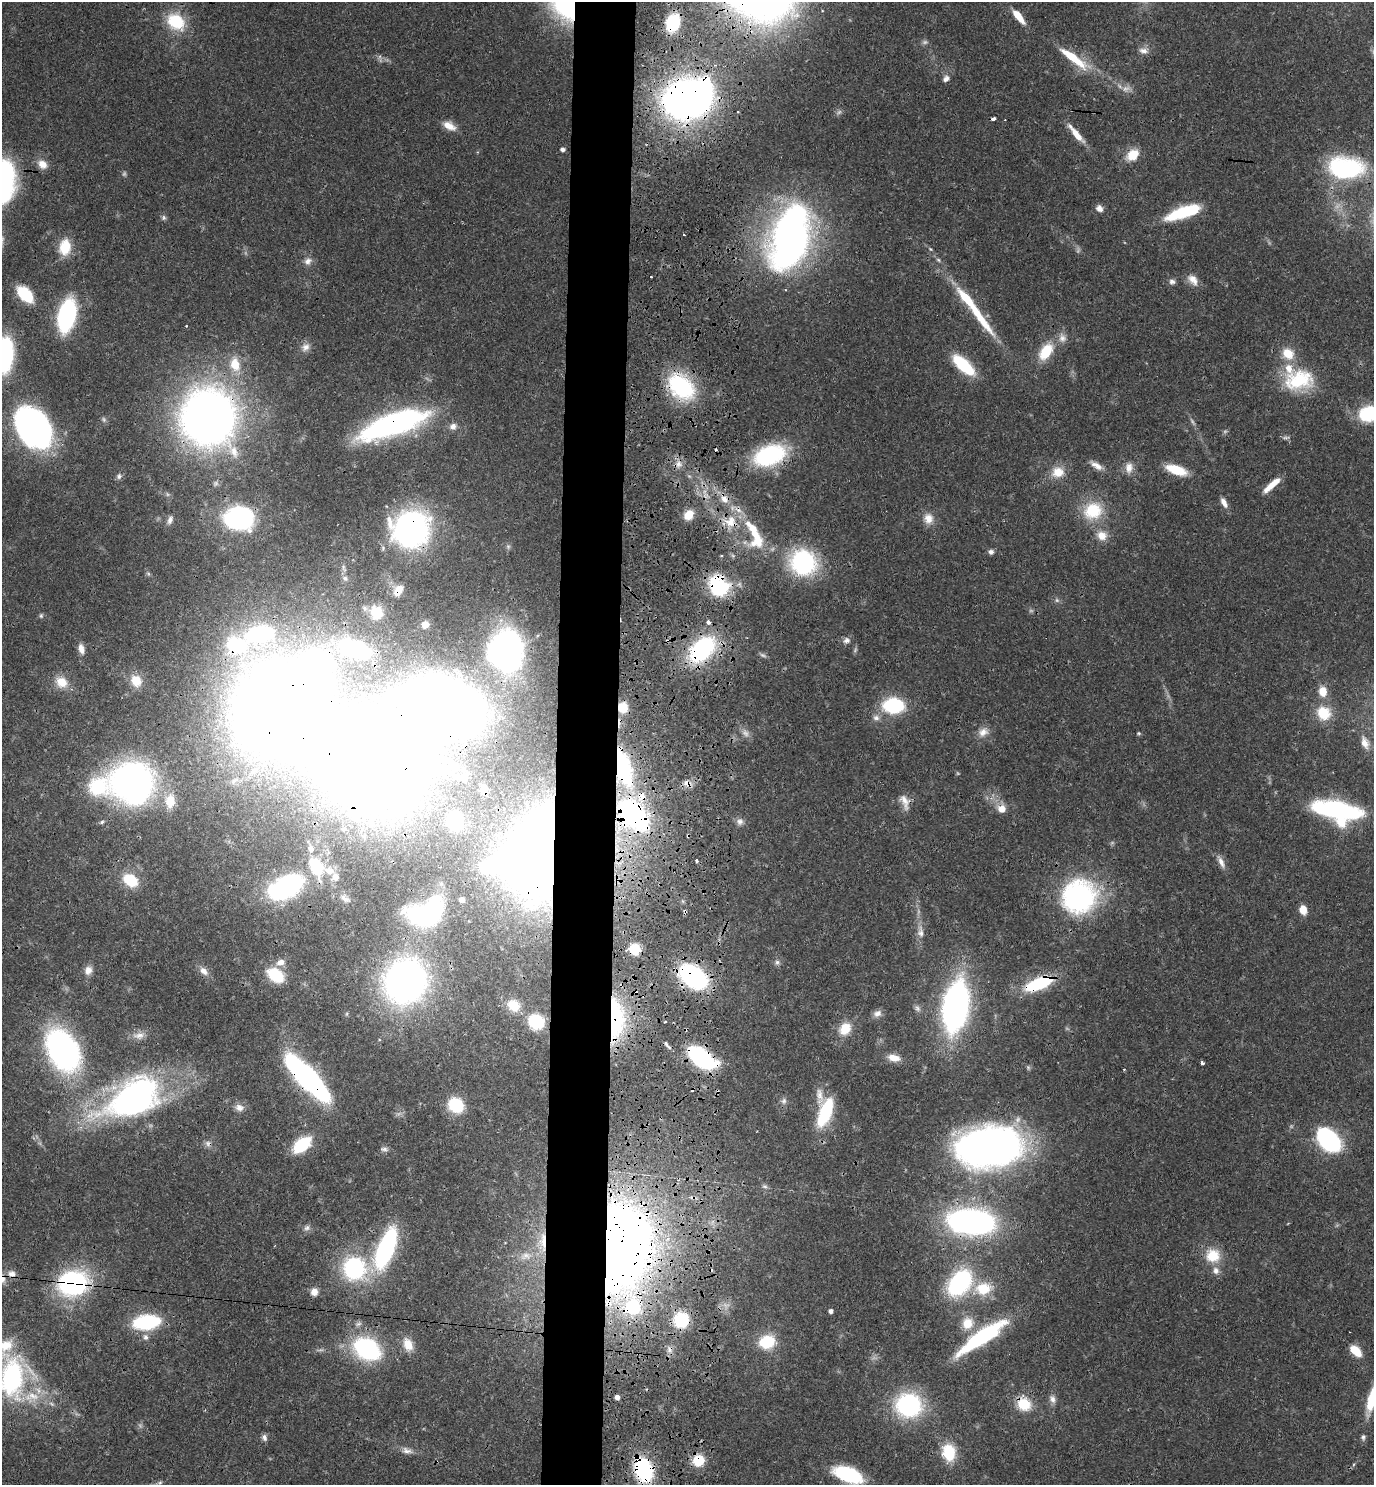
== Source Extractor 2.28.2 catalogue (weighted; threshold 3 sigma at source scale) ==
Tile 5 of 3 x 3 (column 2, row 2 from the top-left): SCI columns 1639-3010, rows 1503-2985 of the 4601 x 4479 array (HDU 1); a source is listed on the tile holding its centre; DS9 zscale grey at full resolution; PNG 1376 x 1487 px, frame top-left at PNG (2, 2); no overlay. Shown black and unused: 5% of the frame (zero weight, under 3 of 4 exposures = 6% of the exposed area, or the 3 px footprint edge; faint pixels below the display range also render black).
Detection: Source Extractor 2.28.2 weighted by HDU 2 'WHT'; one run over the whole footprint, this tile lists its part. Background 0.0595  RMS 0.0031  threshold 0.014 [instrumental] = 3 sigma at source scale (4.5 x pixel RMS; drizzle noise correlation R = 1.50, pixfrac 1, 0.05/0.05 arcsec/px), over >= 5 px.
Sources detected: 252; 15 too faint to see at this stretch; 20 inside a brighter object's white glare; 10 cosmic-ray / hot-pixel residue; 1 long thin detection or spike segment (spike, bleed or trail) — not listed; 10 inside a brighter listed object's ellipse — not listed separately; the other 196 listed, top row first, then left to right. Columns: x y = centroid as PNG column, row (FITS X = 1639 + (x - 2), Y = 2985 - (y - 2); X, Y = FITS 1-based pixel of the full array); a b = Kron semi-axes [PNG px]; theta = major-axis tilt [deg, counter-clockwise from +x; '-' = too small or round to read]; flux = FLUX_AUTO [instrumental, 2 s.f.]
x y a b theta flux
1018 16 14 5 -52 6.8
176 22 21 16 -41 14
673 23 13 10 64 19
1144 51 14 8 -7 1.9
1073 58 35 8 -36 13
946 79 9 7 43 1.4
685 99 31 30 - 160
738 112 3 2 - 0.4
449 126 17 9 -29 3.5
1076 133 23 7 -53 4.6
563 149 4 4 - 1.1
1133 155 16 12 42 5.6
42 164 12 9 -41 3.4
1346 168 37 23 -3 40
1099 208 9 8 - 1.7
1183 212 34 10 19 22
164 218 7 6 - 0.74
684 235 3 2 - 0.43
790 238 53 29 73 190
65 247 18 13 83 7.9
308 261 11 9 45 1.8
651 277 2 2 - 0.3
1193 280 16 10 -48 3
1172 282 8 6 -12 1.1
25 294 15 8 -45 18
977 313 27 9 -59 6.9
67 315 27 14 78 44
1062 338 14 11 -78 2.4
305 347 13 10 41 2.2
1046 352 22 13 57 9.4
1288 354 14 12 -36 5.9
5 355 27 12 85 45
235 364 17 12 -77 6.6
963 365 20 8 -42 23
1298 380 36 24 8 20
681 386 26 18 -44 37
1368 414 19 15 14 18
208 417 35 34 - 290
104 419 7 6 - 0.7
395 421 62 19 19 88
453 426 10 9 - 1.7
33 427 42 28 -56 90
1286 438 12 4 3 0.75
234 452 17 11 -68 3.7
769 455 30 18 20 35
678 464 12 11 - 2.7
1096 465 19 7 -33 2.6
1129 468 15 11 87 2.9
1176 470 21 9 -19 9.8
1058 472 16 14 6 5.3
119 476 8 7 - 0.9
1272 485 24 6 41 4.8
724 499 16 9 -58 4.1
1224 502 12 6 -62 2.3
1093 511 23 20 24 14
689 515 11 9 51 5.1
241 516 19 13 -32 49
928 518 14 12 -77 3.5
170 520 11 6 69 1.2
730 522 19 17 -22 8.5
411 529 27 26 - 110
1102 535 13 11 -22 4
757 538 30 20 -85 11
508 546 7 5 -79 0.66
991 552 7 6 - 1.1
803 562 25 24 - 40
149 574 6 4 -70 0.52
345 578 8 6 -39 0.94
719 586 25 21 -50 21
398 590 14 9 54 3.8
376 612 15 13 -64 8.1
41 616 7 5 -76 0.61
708 622 4 3 - 2.1
425 625 9 8 - 2.1
260 634 20 13 10 49
846 640 9 8 - 1.3
237 645 44 32 -15 30
81 649 12 7 -76 2.3
354 649 24 14 -18 28
502 649 31 26 83 140
702 649 22 13 47 52
136 681 14 12 -63 5.5
62 682 16 13 -42 5.2
1323 691 10 8 -81 4.8
448 705 46 32 -23 380
893 705 15 11 -2 31
623 707 10 9 - 6.2
276 708 65 60 89 530
1324 713 16 14 -46 9.4
876 718 10 8 -13 1.5
983 732 14 11 22 2.9
1139 733 5 4 - 0.41
1365 743 15 8 -73 2.9
622 766 26 10 -73 57
453 767 12 9 78 3
131 782 32 30 -20 150
687 783 11 7 -31 2.4
98 787 28 26 7 18
483 789 8 5 -89 2.1
170 801 18 12 88 6.8
905 802 22 11 -68 3.4
1002 809 8 8 - 3.7
1335 809 41 16 -7 44
634 815 37 23 -47 56
455 821 10 9 - 21
740 821 9 9 - 1.5
102 822 7 5 28 0.65
688 836 5 3 - 0.44
544 851 82 39 86 260
696 860 3 3 - 1.2
1221 862 19 7 -64 2.2
316 868 26 19 -77 12
335 877 10 9 - 2.3
130 880 20 14 -33 9.6
286 887 26 15 28 66
1079 896 40 37 31 54
345 899 15 7 -36 1.7
462 900 4 4 - 1.3
433 910 26 14 67 37
1303 910 7 6 - 5.4
685 911 4 3 - 0.56
921 932 17 9 -83 2.8
635 949 9 8 - 8.1
280 962 11 8 15 2.3
777 962 8 7 - 1
88 970 11 10 - 2.4
204 971 13 8 -45 2.2
275 975 17 12 -37 12
693 977 24 15 -37 55
405 981 30 27 64 160
1039 983 25 10 22 25
513 1005 16 13 -38 6
955 1006 37 17 81 150
917 1008 10 7 -46 1.2
877 1013 11 8 21 1.7
616 1019 57 19 90 33
536 1022 11 10 - 20
845 1029 15 11 52 6.6
139 1035 17 10 11 2.8
666 1044 8 5 -59 0.77
63 1050 39 24 -61 100
701 1058 22 11 -34 52
894 1058 14 8 -11 3.8
1202 1063 4 3 - 1.1
1028 1067 6 5 - 0.53
307 1078 41 12 -46 120
820 1096 26 9 -85 3.3
134 1098 58 32 30 120
784 1101 10 7 72 1.2
456 1105 15 13 -41 14
239 1107 13 9 -15 2.2
825 1113 28 11 69 23
1329 1140 24 16 -46 41
208 1143 10 8 -26 1.4
302 1145 18 10 39 17
989 1147 55 33 5 190
384 1149 11 6 -11 1
765 1186 8 6 -3 0.8
971 1222 34 18 -5 120
307 1228 9 8 - 1.1
543 1241 31 8 -88 5.7
386 1248 32 12 69 63
614 1248 76 49 -89 410
1213 1255 19 17 -18 8.3
525 1256 14 9 20 2.6
354 1268 24 23 - 34
12 1274 12 9 -16 2.1
73 1283 27 23 6 52
959 1283 24 16 52 44
983 1288 22 16 8 9.2
314 1292 9 8 - 2.2
831 1311 4 4 - 1.3
681 1320 13 12 - 19
146 1322 24 13 8 27
967 1323 16 15 - 6.2
145 1337 9 7 -73 1.3
981 1338 56 12 36 35
767 1342 17 13 16 13
408 1344 16 10 -66 4.8
367 1349 18 12 -28 62
669 1349 10 8 77 1.7
1355 1351 13 8 -45 6.5
12 1378 39 23 89 53
33 1396 21 15 -13 8
617 1397 4 4 - 1.9
1053 1399 12 8 -74 1.6
1372 1400 33 8 76 11
1024 1404 18 15 -48 8.3
908 1405 20 18 -7 49
264 1437 9 6 -73 1.1
1363 1437 8 6 77 0.85
407 1451 15 8 -16 2.1
949 1452 18 13 -79 12
698 1460 12 11 - 8.6
643 1470 26 18 -69 30
848 1474 30 14 -21 22
Overlapping masked pixels (flux is a lower limit): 46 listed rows (the first 20) at x y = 673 23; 685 99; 977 313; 681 386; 208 417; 395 421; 769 455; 678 464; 724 499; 689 515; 730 522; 411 529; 719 586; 398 590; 237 645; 702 649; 448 705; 623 707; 276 708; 622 766
Isophote crosses this tile's border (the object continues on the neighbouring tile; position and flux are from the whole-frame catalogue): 5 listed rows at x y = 5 355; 1368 414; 12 1378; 1372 1400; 848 1474